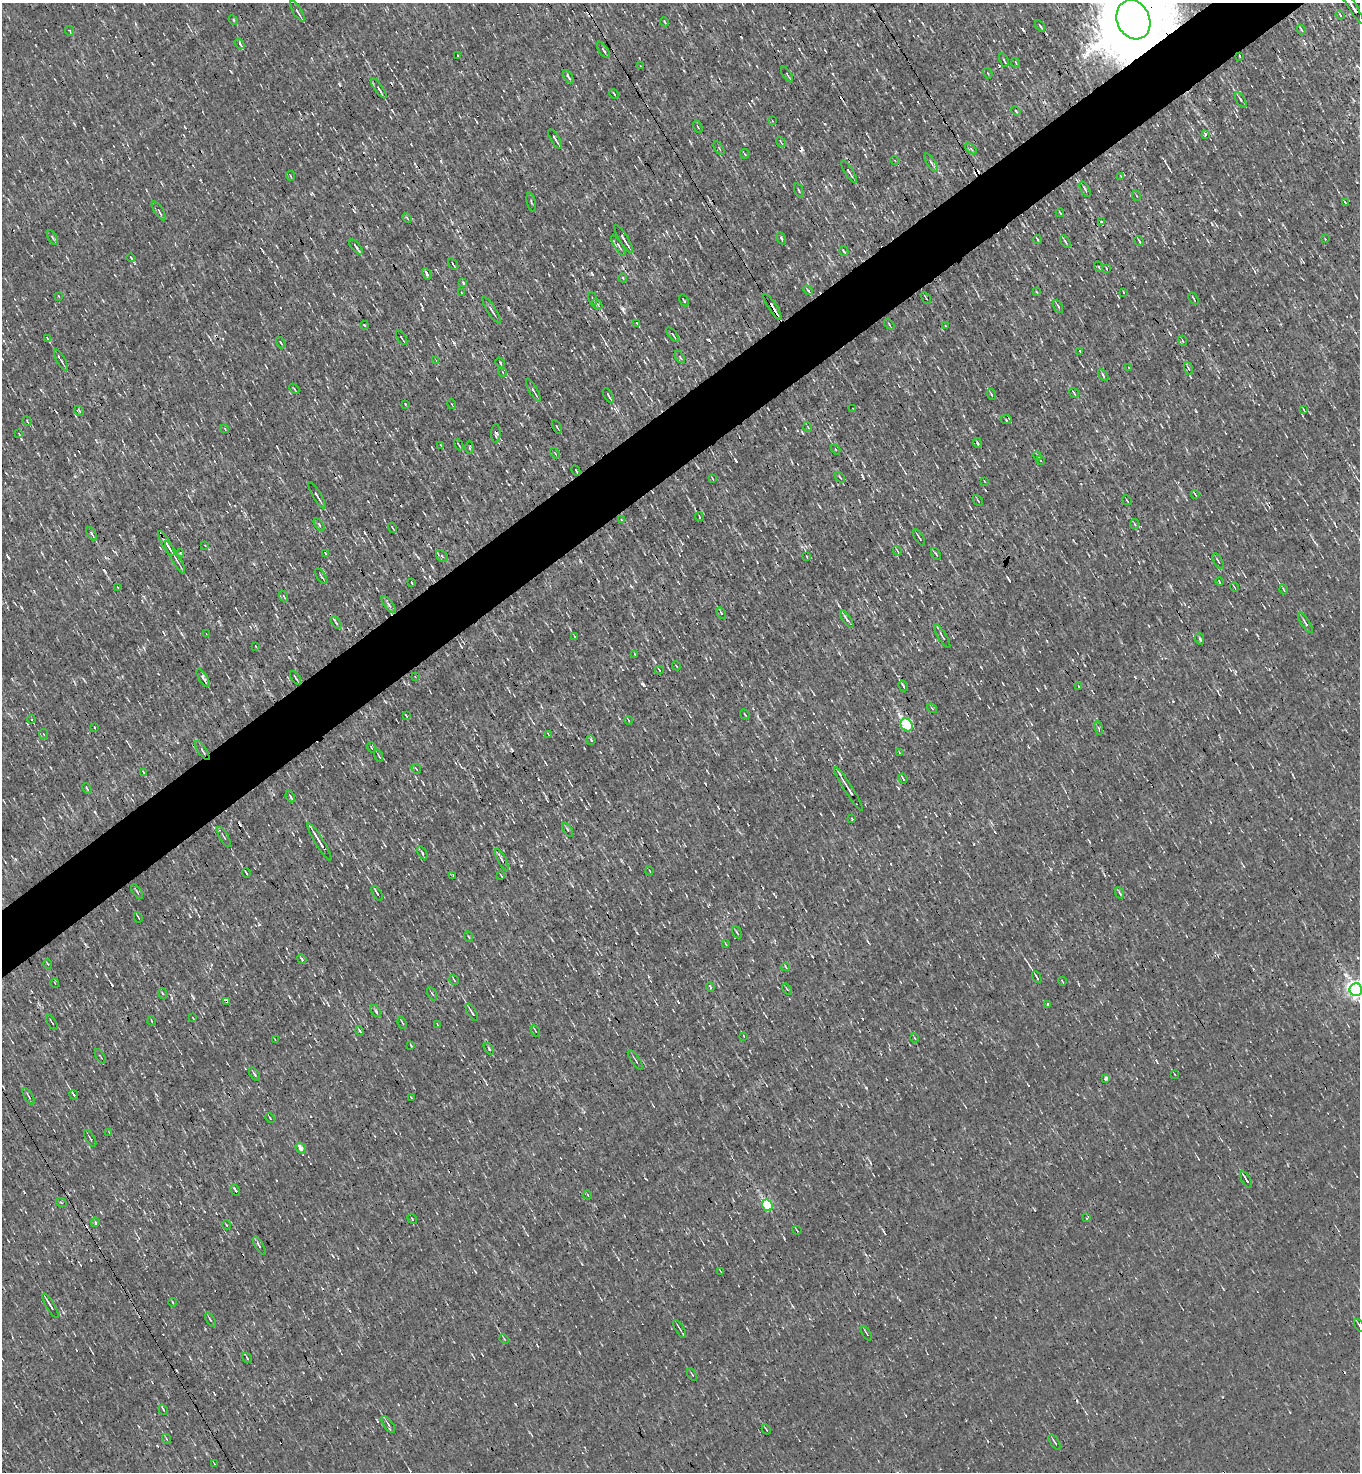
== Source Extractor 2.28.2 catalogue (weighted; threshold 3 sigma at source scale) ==
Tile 10 of 4 x 4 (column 2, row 3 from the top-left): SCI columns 1648-3005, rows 1471-2940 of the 5869 x 5879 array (HDU 1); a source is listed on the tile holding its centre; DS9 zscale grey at full resolution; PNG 1362 x 1474 px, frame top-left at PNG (2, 3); each listed source drawn as its Kron ellipse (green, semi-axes under 4 px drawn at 4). Shown black and unused: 4% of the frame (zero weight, under 3 of 4 exposures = <1% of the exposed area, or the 3 px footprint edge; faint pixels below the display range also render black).
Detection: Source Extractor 2.28.2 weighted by HDU 2 'WHT'; one run over the whole footprint, this tile lists its part. Background -1.16e-04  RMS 0.043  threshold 0.194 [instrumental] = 3 sigma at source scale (4.5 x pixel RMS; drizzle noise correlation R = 1.50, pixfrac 1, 0.05/0.05 arcsec/px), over >= 5 px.
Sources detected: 292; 16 cosmic-ray / hot-pixel residue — neither listed nor drawn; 3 inside a brighter listed object's ellipse — not listed separately; the other 273 listed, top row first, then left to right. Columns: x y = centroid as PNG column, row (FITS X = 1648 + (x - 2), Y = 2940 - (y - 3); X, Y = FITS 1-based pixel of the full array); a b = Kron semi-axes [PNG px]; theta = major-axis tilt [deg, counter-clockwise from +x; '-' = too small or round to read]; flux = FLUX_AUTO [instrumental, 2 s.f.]
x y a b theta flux
1352 6 21 3 -59 43
297 11 12 3 -58 12
1340 15 4 3 - 4.5
233 20 5 3 - 4.6
1133 20 20 16 -65 100000
665 22 4 2 - 4.4
1040 26 6 2 -56 8.1
1301 30 5 2 - 5.4
70 31 5 3 - 3.8
240 44 6 3 -55 7.4
603 50 9 4 -55 8.5
458 56 2 2 - 3.4
1240 56 3 2 - 5.2
1004 60 7 3 -65 7
1016 63 5 3 - 3.6
641 66 3 2 - 2.7
988 73 5 4 - 5.2
787 75 9 2 -56 4.5
568 77 7 3 -58 8.2
379 88 12 4 -55 15
614 94 5 2 - 4.5
1240 100 9 4 -59 11
1016 111 5 3 - 4.8
772 121 2 2 - 2.6
698 127 6 3 -61 4.6
1205 134 3 3 - 9.4
555 139 11 2 -58 9.6
781 142 6 3 -55 5.3
719 148 7 3 -57 5
971 149 7 3 -37 6.1
744 154 5 3 - 4.6
895 160 5 3 - 3.8
931 163 11 3 -58 9.2
849 172 13 3 -57 13
291 176 5 3 - 3.7
1121 177 3 3 - 3.5
1085 189 8 2 -62 7.9
799 190 7 2 -68 4.4
1137 196 5 3 - 3.6
531 202 10 2 -75 5.7
1345 202 3 2 - 4.8
159 211 11 3 -57 9.1
1060 213 4 2 - 3.9
407 218 5 3 - 4.2
1101 222 4 2 - 5.9
53 238 8 3 -60 6.1
781 238 6 3 -61 4.8
624 239 16 3 -58 21
1325 239 3 2 - 4.3
1037 240 5 2 - 4.8
1139 241 5 2 - 5.6
1065 242 7 3 -55 6.9
619 246 12 4 -58 10
356 247 9 3 -49 8.4
844 251 5 3 - 5.3
131 258 4 3 - 5.5
453 264 7 2 -57 6.8
1099 267 5 3 - 4.1
1106 268 4 2 - 3
427 274 6 3 -62 8.7
623 278 4 3 - 4.4
463 282 4 3 - 5.8
808 290 5 4 - 6.4
1037 292 4 2 - 3.5
1124 292 3 2 - 4.1
462 293 4 2 - 2.7
58 296 4 2 - 3.1
593 298 6 2 -69 4.1
926 298 6 2 -61 4.4
1194 299 6 2 -56 5.1
684 300 6 3 -59 4.2
597 304 6 4 -50 8.1
1058 306 7 3 -63 7.4
772 307 15 2 -58 50
492 310 15 3 -58 13
637 323 3 3 - 3.5
889 324 6 3 -48 4.8
364 325 4 3 - 4.7
946 326 3 2 - 3.1
672 334 8 3 -51 7.2
47 338 3 2 - 3.4
402 338 8 2 -58 7.7
1183 341 5 3 - 4.2
281 343 6 2 -61 4.8
1080 351 3 3 - 9
680 357 7 3 -54 5.4
61 360 12 2 -60 8.9
436 361 4 3 - 3.3
500 362 5 3 - 8.7
1129 368 2 2 - 3.3
1189 369 7 3 -71 6.5
502 372 4 3 - 3.4
1103 375 6 3 -55 5.7
294 389 6 2 -46 3.8
533 390 12 3 -60 12
1074 393 5 3 - 5.2
991 394 5 3 - 4.5
609 396 8 3 -60 10
405 404 4 2 - 2.8
452 404 5 2 - 4.2
853 409 2 2 - 2.5
1304 410 3 2 - 2.8
79 411 5 4 - 5
1006 420 5 3 - 5
27 421 5 3 - 3.6
557 427 7 2 -61 5.4
808 427 5 3 - 3.6
225 429 4 3 - 3.4
19 434 4 3 - 3.3
496 434 9 4 90 11
977 443 5 3 - 6.1
459 445 6 2 -61 4.9
441 446 4 2 - 4
470 448 6 3 -90 4.3
836 450 5 3 - 5.2
555 453 6 3 -47 4.7
1037 456 5 3 - 6
1041 460 4 2 - 5.6
576 471 5 2 - 4.2
840 477 6 2 -46 3.5
712 478 3 2 - 2.6
984 481 3 2 - 2.6
1195 494 4 2 - 3.8
317 495 15 3 -59 13
978 500 6 2 -46 3.8
1127 500 5 2 - 3.5
699 517 4 2 - 4.4
621 520 3 2 - 3.4
1135 524 5 3 - 4.6
319 525 7 3 -56 5.4
393 528 5 2 - 4.8
92 534 7 3 -63 9.9
919 537 9 2 -58 6.4
166 543 14 3 -59 44
205 545 3 2 - 3.1
897 551 5 2 - 3.6
180 553 4 3 - 6.3
325 553 4 2 - 3.8
936 554 7 2 -57 5.3
442 556 6 5 - 8.7
175 557 18 3 -59 16
807 557 3 2 - 2.7
1218 561 9 2 -61 5.8
321 576 9 2 -57 5.4
1219 582 4 2 - 3.3
412 583 3 2 - 3.9
1234 587 5 3 - 3.5
118 588 4 2 - 2.9
1284 590 5 2 - 4.2
284 596 6 3 -67 4.9
389 604 10 4 -54 12
721 613 6 3 -55 5.7
847 619 10 3 -56 13
336 623 7 3 -57 6.5
1305 623 12 3 -58 11
206 634 2 2 - 2.7
942 636 14 3 -59 9.8
575 637 3 2 - 3.3
1200 639 6 3 -72 5.5
255 646 3 2 - 2.9
635 655 3 2 - 3.9
676 666 4 2 - 3.3
659 670 4 2 - 3.1
415 677 3 2 - 2.6
203 678 10 3 -58 17
296 678 8 2 -56 7.2
903 686 5 2 - 8.8
1079 686 3 2 - 3.8
932 708 5 3 - 3.7
745 714 5 2 - 3
406 715 4 3 - 4
31 719 4 3 - 4.9
628 720 4 2 - 3.6
907 725 7 5 -49 460
94 727 3 2 - 3.3
1099 728 7 3 -80 6.5
43 734 5 3 - 4.4
549 735 4 2 - 3.2
591 740 5 3 - 5.1
371 747 5 3 - 3.7
202 750 11 3 -56 11
899 752 3 2 - 2.7
379 756 6 2 -71 3.9
416 769 5 2 - 3.9
143 772 4 2 - 3.4
903 778 5 2 - 5.7
87 788 5 2 - 4.9
848 789 26 3 -58 25
290 797 6 3 -64 5.7
852 819 3 2 - 3.8
568 830 8 3 -60 6.3
224 837 11 4 -58 10
319 842 22 3 -59 35
422 853 7 4 -58 6.7
502 860 12 4 -61 11
650 871 4 2 - 2.2
246 873 4 2 - 5.2
453 875 3 2 - 4.1
501 876 4 2 - 3.7
137 892 8 3 -56 5.1
377 893 8 2 -59 12
1119 893 6 3 -66 8
138 917 5 2 - 3.7
737 933 6 3 -61 5.3
469 937 5 3 - 4
726 944 4 2 - 2.8
302 959 5 4 - 4.9
48 964 5 3 - 3.9
786 967 4 2 - 3.3
1037 977 6 2 -62 11
454 980 5 2 - 5
1062 981 4 2 - 3.2
55 983 5 3 - 3.7
710 987 4 3 - 7.9
787 989 6 3 -55 5.2
1356 990 6 6 - 1700
162 993 5 3 - 4.1
432 994 7 3 -62 5.6
226 1002 4 3 - 170
1048 1005 3 3 - 190
376 1011 7 3 -54 6.6
472 1012 10 3 -58 11
193 1018 3 2 - 2.5
152 1021 4 3 - 3
52 1022 8 2 -58 4.6
402 1023 6 2 -66 4.6
437 1024 2 2 - 3.1
360 1031 5 3 - 7
535 1031 6 2 -60 4
744 1036 3 2 - 2.7
915 1038 4 3 - 3.3
275 1040 3 2 - 2.9
411 1045 3 2 - 3.2
489 1049 7 3 -55 5
100 1056 8 2 -59 3.7
635 1060 11 2 -55 7.7
254 1074 7 3 -56 6.3
1174 1074 3 2 - 2.7
1106 1079 4 3 - 12
74 1095 5 3 - 32
29 1096 9 2 -59 5.6
411 1097 2 2 - 3.2
270 1118 5 3 - 4.1
109 1132 3 2 - 2.7
90 1138 9 2 -59 5.1
301 1148 6 5 - 27
1246 1180 9 2 -61 13
235 1190 6 2 -61 6.9
588 1195 4 3 - 3.4
61 1202 5 3 - 4
767 1205 6 5 - 350
1087 1218 4 2 - 5.2
412 1219 5 3 - 3.7
95 1222 4 4 - 5.2
227 1225 4 2 - 3.5
797 1230 5 2 - 3.8
259 1245 10 2 -60 7.1
721 1272 4 3 - 2.8
172 1302 4 2 - 3.3
50 1306 14 3 -59 14
210 1320 7 3 -56 6.8
1359 1325 7 2 -61 5.4
680 1329 10 2 -59 6.9
866 1333 8 2 -62 4.5
504 1339 5 3 - 4.2
247 1358 5 2 - 4.3
692 1375 7 3 -56 4.4
163 1410 6 2 -55 5.5
388 1425 10 4 -56 12
766 1429 5 2 - 3.7
167 1439 5 3 - 4.5
1055 1442 8 2 -58 6.6
215 1464 3 2 - 2.9
Overlapping masked pixels (flux is a lower limit): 8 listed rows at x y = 1133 20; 772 307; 496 434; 847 619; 907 725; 202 750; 319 842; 226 1002
Isophote crosses this tile's border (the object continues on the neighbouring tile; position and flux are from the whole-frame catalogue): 4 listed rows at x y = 1352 6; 1133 20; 1356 990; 1359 1325
Unlisted compact peaks at least as high as the median listed source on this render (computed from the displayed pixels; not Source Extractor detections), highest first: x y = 623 309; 866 1088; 1345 975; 736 461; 508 308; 259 924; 1196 411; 1037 738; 825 124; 454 343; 385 701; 1009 580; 862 476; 1275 529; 193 997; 15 859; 580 240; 631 393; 898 788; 606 344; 1212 224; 441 161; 231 72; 392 110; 1173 701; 521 866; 898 826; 637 933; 631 586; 41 390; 312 193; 799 49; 972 431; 157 1446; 784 1238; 981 667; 678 1002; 757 562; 1257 635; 691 143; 418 557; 812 956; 290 997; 1222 1397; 974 844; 254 564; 182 634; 1235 91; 1034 1209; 1334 523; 277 447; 74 124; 333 1256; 682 543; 1157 1062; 63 1312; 340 992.